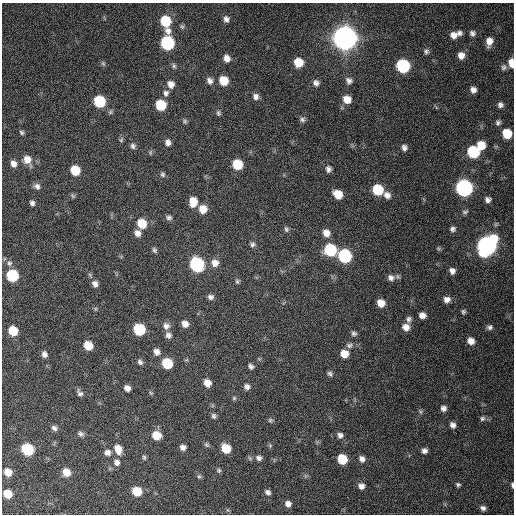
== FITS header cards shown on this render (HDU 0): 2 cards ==
NAXIS1  =                  512 / Axis length
NAXIS2  =                  512 / Axis length

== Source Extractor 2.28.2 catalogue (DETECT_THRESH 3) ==
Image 512 x 512 px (HDU 0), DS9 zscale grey, 1 PNG px = 1 image px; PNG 516 x 516 px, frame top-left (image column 1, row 512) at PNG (2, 3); no overlay
Background 402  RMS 11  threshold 32.2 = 3 sigma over >= 5 px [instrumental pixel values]
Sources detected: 146; all 146 listed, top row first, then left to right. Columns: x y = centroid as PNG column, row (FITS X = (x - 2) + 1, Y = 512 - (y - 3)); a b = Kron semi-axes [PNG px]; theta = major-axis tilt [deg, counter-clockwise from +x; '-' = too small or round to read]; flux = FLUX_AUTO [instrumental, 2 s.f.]
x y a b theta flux
226 19 8 7 - 3.0e+03
166 22 13 8 -77 3.2e+04
182 27 7 6 - 1.7e+03
459 33 6 6 - 2.4e+03
472 33 7 6 - 2.2e+03
453 35 8 7 - 5.0e+03
345 38 9 9 - 1.2e+06
489 41 8 6 77 5.5e+03
167 43 8 8 - 9.9e+04
426 51 7 6 - 1.8e+03
461 55 8 7 - 5.4e+03
227 58 8 7 - 5.0e+03
298 62 7 7 - 1.6e+04
511 63 7 5 -84 9.9e+03
103 64 7 5 -67 1.3e+03
174 66 7 6 - 1.7e+03
403 66 8 8 - 9.3e+04
504 67 8 7 - 2.0e+03
209 81 9 7 -55 3.5e+03
224 81 8 7 - 1.6e+04
349 81 9 8 - 2.9e+03
316 83 8 7 - 2.9e+03
171 84 9 8 - 5.3e+03
473 90 6 6 - 3.5e+03
166 93 9 8 - 3.1e+03
256 97 8 7 - 3.1e+03
347 99 8 8 - 8.0e+03
99 101 8 7 - 5.0e+04
161 105 8 7 - 3.1e+04
500 105 7 6 - 2.4e+03
218 113 7 6 - 1.6e+03
302 119 8 6 -3 1.9e+03
185 121 7 5 -74 1.4e+03
498 123 7 6 - 1.8e+03
22 132 6 5 - 1.4e+03
507 133 7 7 - 1.8e+04
121 140 7 5 60 1.3e+03
168 142 8 7 - 3.2e+03
481 145 7 7 - 1.2e+04
133 146 8 7 - 2.1e+03
404 148 8 6 -77 2.6e+03
473 152 8 7 - 5.6e+04
27 160 11 8 -64 7.6e+03
14 164 8 6 -57 4.0e+03
237 164 8 7 - 2.6e+04
328 169 8 7 - 2.4e+03
75 170 7 7 - 2.0e+04
163 174 7 6 - 1.7e+03
37 186 9 7 -43 2.9e+03
464 188 8 8 - 2.5e+05
377 190 8 7 - 3.1e+04
338 194 8 7 - 1.1e+04
387 195 9 7 -42 4.0e+03
73 196 6 5 - 1.2e+03
488 200 5 5 - 2.6e+03
193 202 10 7 87 9.9e+03
32 203 6 5 - 2.1e+03
203 209 8 8 - 8.4e+03
465 212 8 5 11 1.5e+03
169 217 7 6 - 2.0e+03
142 223 8 7 - 1.8e+04
286 229 8 6 -63 1.8e+03
453 229 7 6 - 2.0e+03
138 233 8 7 - 4.2e+03
326 233 8 8 - 6.1e+03
253 244 7 6 - 2.1e+03
487 246 10 9 - 4.3e+05
438 248 6 5 - 1.0e+03
154 250 8 5 -59 1.6e+03
330 250 8 8 - 5.6e+04
345 256 8 8 - 9.0e+04
9 263 8 7 - 2.3e+03
215 263 10 9 - 5.8e+03
197 264 8 8 - 1.3e+05
452 271 8 7 - 3.5e+03
12 275 8 7 - 5.2e+04
391 278 10 8 -24 3.8e+03
237 281 6 6 - 1.4e+03
95 284 8 7 - 3.5e+03
211 297 7 6 - 2.6e+03
447 299 8 8 - 4.2e+03
381 303 7 7 - 8.7e+03
95 309 6 4 -89 9.8e+02
463 312 7 5 68 1.4e+03
422 315 8 7 - 4.7e+03
409 319 8 8 - 2.6e+03
185 324 7 6 - 5.0e+03
166 326 10 9 - 3.9e+03
406 327 9 8 - 5.6e+03
490 327 8 6 5 2.1e+03
139 329 8 7 - 4.8e+04
13 331 7 6 - 1.9e+04
354 333 7 6 - 1.9e+03
168 335 8 7 - 3.1e+03
471 341 7 7 - 5.5e+03
349 345 9 7 1 2.5e+03
88 346 7 6 - 1.4e+04
156 352 8 7 - 3.8e+03
44 354 7 6 - 2.7e+03
344 354 8 7 - 9.2e+03
140 362 7 6 - 2.0e+03
167 363 7 7 - 3.3e+04
251 366 6 5 - 2.0e+03
330 374 7 6 - 1.8e+03
207 383 7 6 - 6.8e+03
247 387 7 7 - 2.9e+03
127 388 6 5 - 3.7e+03
80 393 9 6 -50 2.4e+03
151 393 6 4 -43 9.6e+02
234 398 5 5 - 1.2e+03
443 408 6 6 - 2.8e+03
420 412 7 5 -47 1.3e+03
214 416 7 6 - 1.8e+03
482 418 7 6 - 1.6e+03
270 420 6 6 - 1.3e+03
453 425 6 5 - 2.9e+03
54 428 7 6 - 2.5e+03
81 434 8 6 -17 2.1e+03
156 435 8 7 - 1.3e+04
340 435 8 8 - 3.0e+03
207 445 7 6 - 1.4e+03
270 446 6 5 - 1.1e+03
183 447 6 6 - 3.2e+03
226 448 8 7 - 1.7e+04
27 449 8 7 - 6.0e+04
118 449 10 7 -69 8.5e+03
424 451 5 5 - 2.7e+03
107 453 8 7 - 3.5e+03
144 457 6 5 - 1.2e+03
259 458 8 7 - 2.7e+03
342 459 7 7 - 2.3e+04
362 459 8 7 - 3.3e+03
117 462 8 7 - 3.0e+03
219 470 6 6 - 1.4e+03
8 472 7 6 - 8.7e+03
66 472 7 7 - 9.7e+03
199 476 7 5 -15 1.3e+03
458 484 5 4 - 1.3e+03
512 485 5 2 - 1.6e+03
361 486 8 7 - 3.8e+03
137 491 7 6 - 2.0e+04
268 492 7 5 -37 2.4e+03
8 494 7 6 - 1.3e+04
288 504 6 6 - 3.7e+03
483 508 5 4 - 2.3e+03
228 510 7 4 -71 9.7e+02
At the frame edge (FLAGS 8, measured only in part): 2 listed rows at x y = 511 63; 512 485